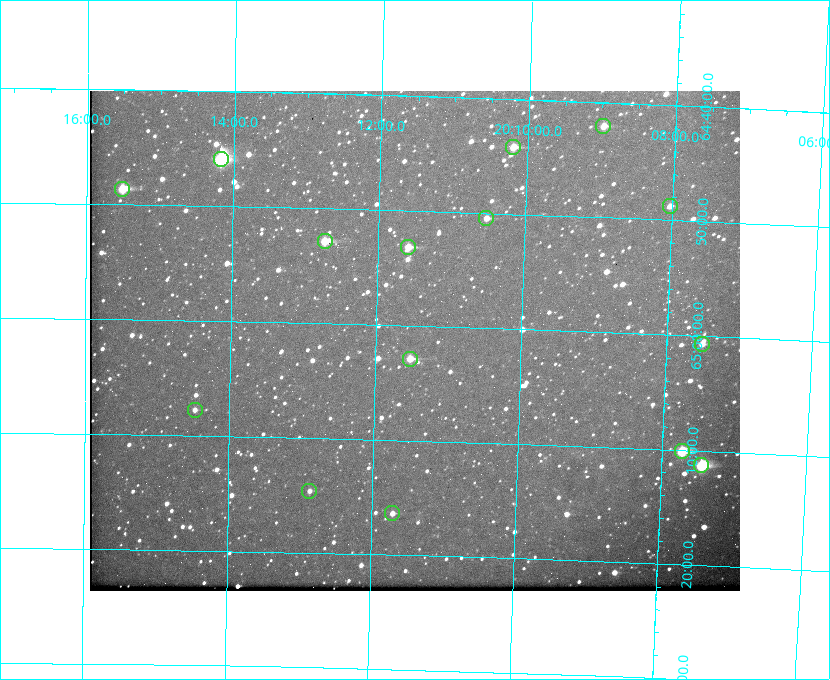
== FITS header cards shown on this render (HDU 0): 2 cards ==
NAXIS1  =                  650
NAXIS2  =                  500

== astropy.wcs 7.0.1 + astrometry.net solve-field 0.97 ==
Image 650 x 500 px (HDU 0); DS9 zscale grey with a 90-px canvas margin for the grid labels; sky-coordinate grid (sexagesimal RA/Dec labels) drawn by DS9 from the SOLVED WCS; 15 Tycho-2 reference stars matched to detected sources circled (green)
Header WCS: none
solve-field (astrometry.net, Tycho-2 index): SOLVED blind (the file carries no WCS)
Solved WCS: RA---TAN-SIP/DEC--TAN-SIP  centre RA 20:11:28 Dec +65:01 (302.87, +65.02 deg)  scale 5.23 arcsec/px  FOV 56.7' x 43.6'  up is +178 deg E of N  parity flipped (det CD > 0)
(file carries no celestial WCS; the grid is the blind solution)
Tycho-2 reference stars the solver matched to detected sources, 15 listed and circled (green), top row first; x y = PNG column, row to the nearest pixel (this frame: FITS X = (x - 90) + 1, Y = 500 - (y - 91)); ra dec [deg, ICRS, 3 dp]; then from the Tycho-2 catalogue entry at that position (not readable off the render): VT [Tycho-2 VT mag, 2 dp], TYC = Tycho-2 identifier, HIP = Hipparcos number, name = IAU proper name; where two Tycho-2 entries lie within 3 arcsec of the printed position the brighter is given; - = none
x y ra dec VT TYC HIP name
603 126 302.245 +64.701 10.15 4240-635-1 - -
513 147 302.549 +64.736 9.65 4240-950-1 - -
221 159 303.544 +64.765 7.36 4240-620-1 99731 -
122 189 303.878 +64.810 8.93 4240-794-1 - -
670 206 302.008 +64.813 10.38 4240-809-1 - -
486 218 302.633 +64.841 10.69 4240-985-1 - -
325 241 303.184 +64.880 9.02 4240-488-1 - -
408 247 302.897 +64.886 9.40 4240-717-1 - -
702 344 301.878 +65.011 10.80 4240-59-1 - -
410 359 302.882 +65.048 10.25 4240-98-1 - -
195 410 303.620 +65.129 11.18 4240-34-1 - -
682 451 301.932 +65.168 8.01 4240-866-1 99147 -
701 465 301.862 +65.188 7.70 4240-604-1 99125 -
309 491 303.217 +65.244 11.17 4240-236-1 - -
392 513 302.928 +65.273 10.74 4240-760-1 - -